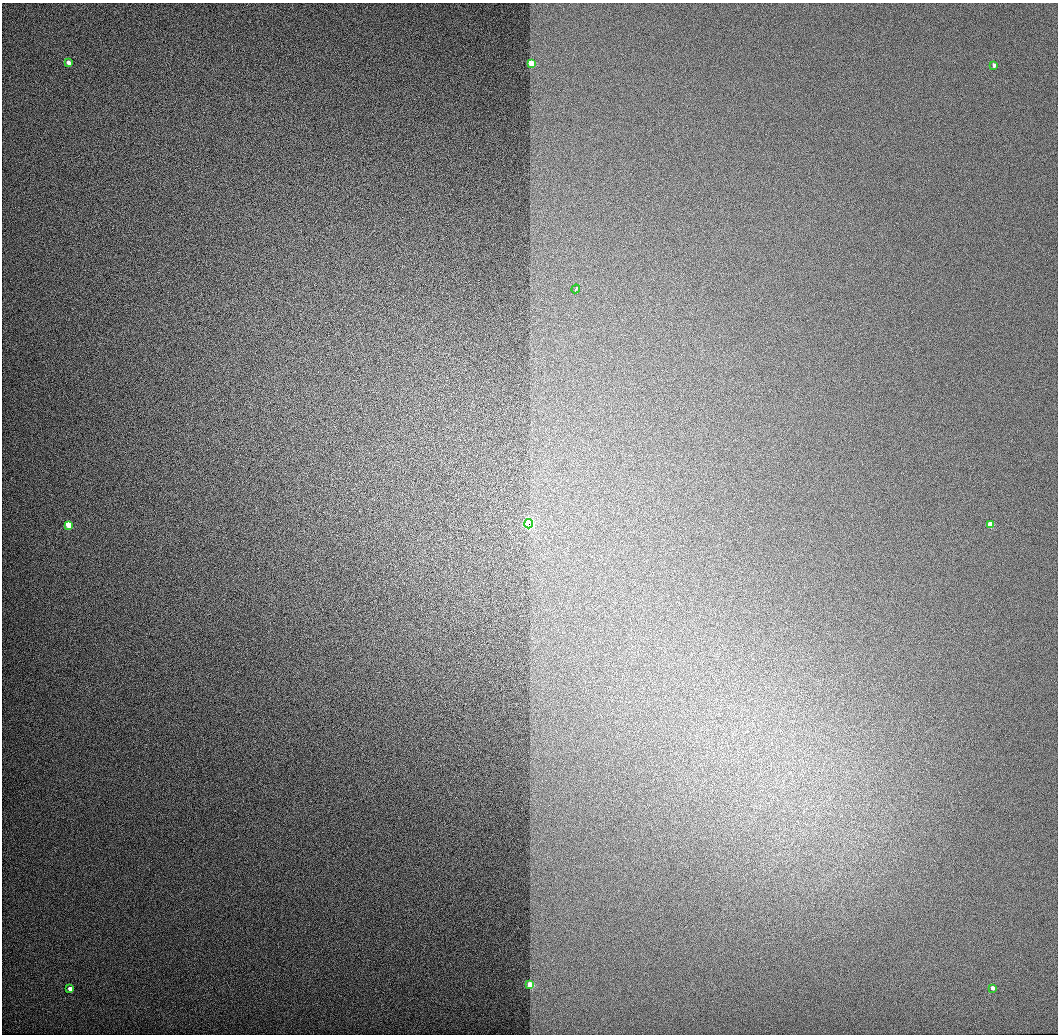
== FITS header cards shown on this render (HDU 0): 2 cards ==
NAXIS1  =                 1056 / Length of Axis 1 (Serial)
NAXIS2  =                 1032 / Length of Axis 2 (Parallel)

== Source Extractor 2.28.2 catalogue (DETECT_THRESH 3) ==
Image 1056 x 1032 px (HDU 0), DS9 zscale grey, 1 PNG px = 1 image px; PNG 1060 x 1036 px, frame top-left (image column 1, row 1032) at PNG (2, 3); each listed source drawn as its Kron ellipse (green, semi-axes under 4 px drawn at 4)
Background 516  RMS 3.4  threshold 10.1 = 3 sigma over >= 5 px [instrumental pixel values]
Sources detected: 10; all 10 listed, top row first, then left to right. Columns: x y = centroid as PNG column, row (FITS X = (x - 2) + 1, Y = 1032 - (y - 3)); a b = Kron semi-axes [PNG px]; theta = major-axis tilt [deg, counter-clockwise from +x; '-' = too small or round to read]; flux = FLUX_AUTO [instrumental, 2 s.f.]
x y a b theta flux
68 63 4 3 - 3800
531 64 4 3 - 22000
994 65 3 3 - 3300
576 289 4 3 - 2200
528 524 4 4 - 70000
68 525 4 3 - 23000
990 525 3 3 - 23000
530 985 3 3 - 25000
992 988 3 3 - 3200
70 989 3 3 - 3700